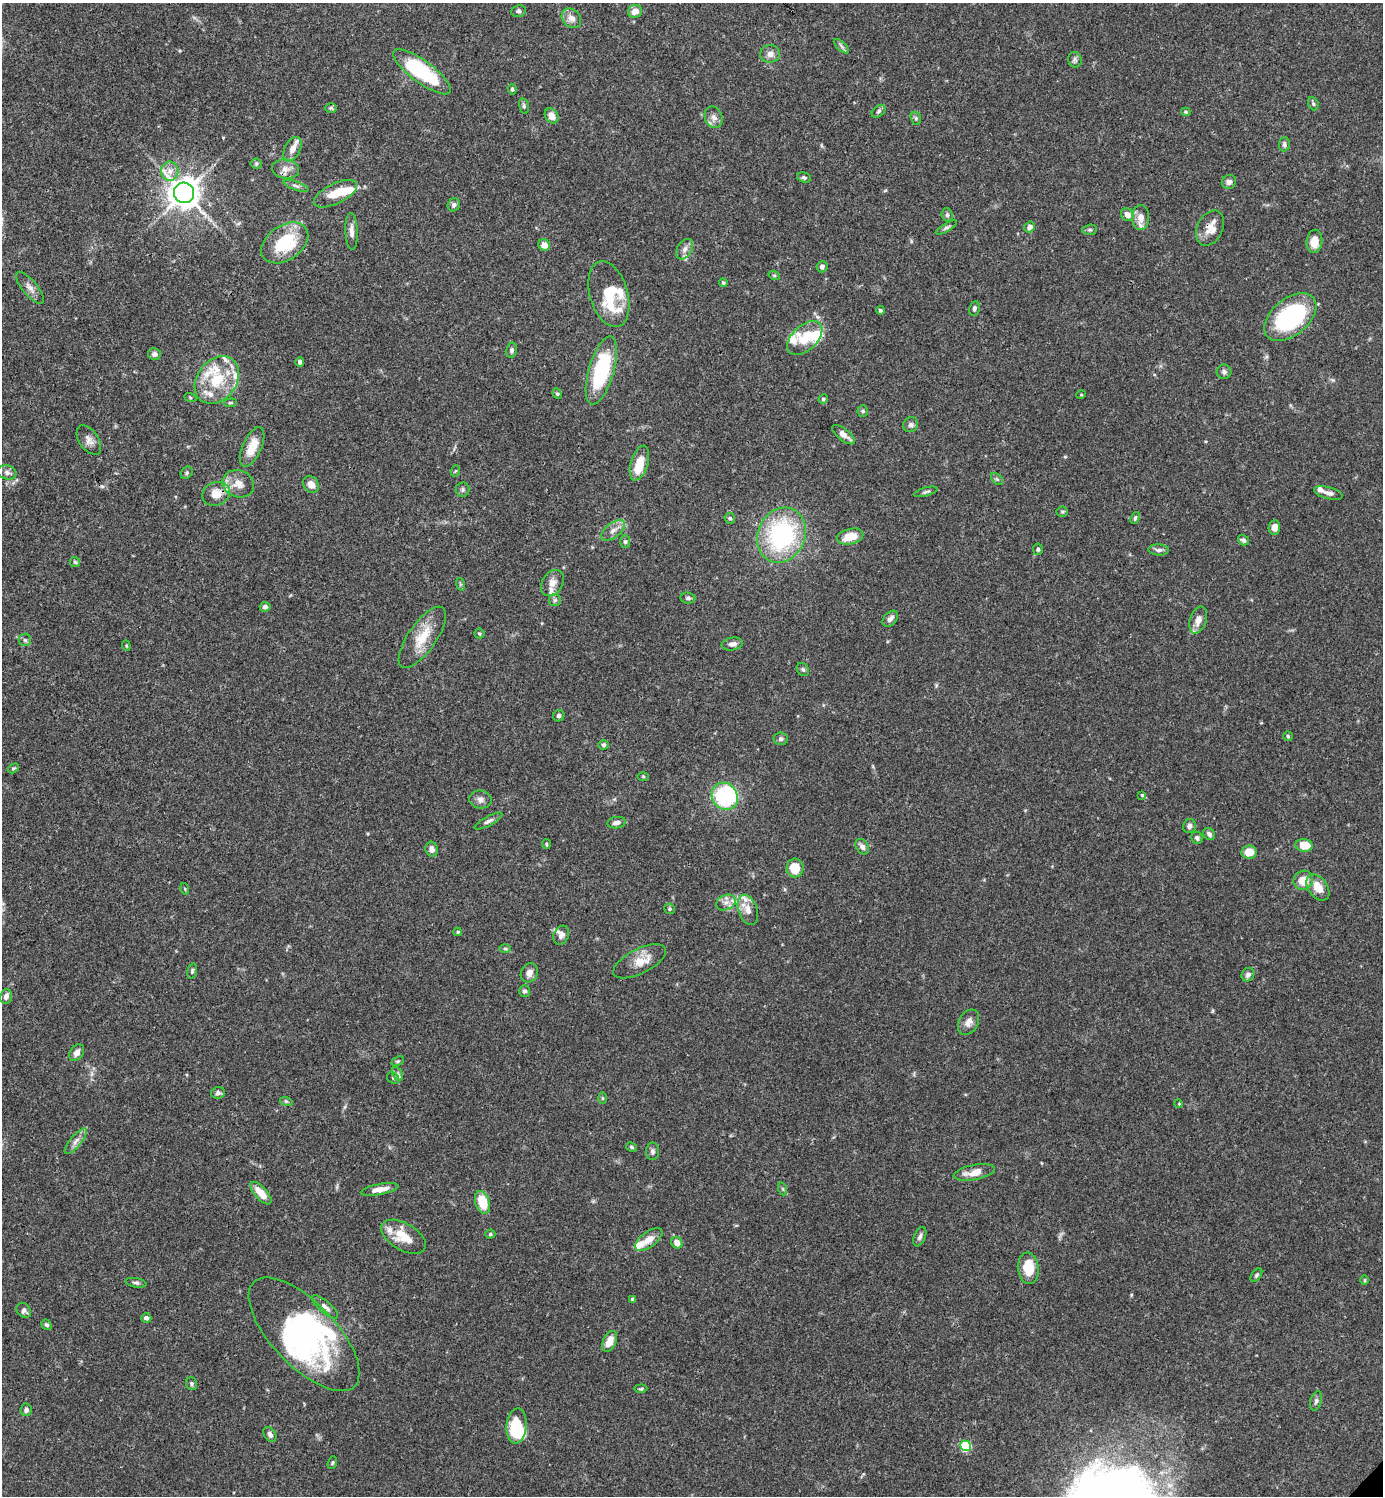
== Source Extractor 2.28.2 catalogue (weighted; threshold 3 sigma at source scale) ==
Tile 11 of 4 x 4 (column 3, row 3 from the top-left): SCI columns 3062-4442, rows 1495-2988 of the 5981 x 5981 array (HDU 1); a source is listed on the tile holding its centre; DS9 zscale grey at full resolution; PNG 1385 x 1498 px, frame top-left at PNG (2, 3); each listed source drawn as its Kron ellipse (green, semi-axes under 4 px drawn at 4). Shown black and unused: <1% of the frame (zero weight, under 3 of 4 exposures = <1% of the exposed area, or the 3 px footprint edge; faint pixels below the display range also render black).
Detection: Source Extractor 2.28.2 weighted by HDU 2 'WHT'; one run over the whole footprint, this tile lists its part. Background 0.066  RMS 0.0032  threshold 0.0144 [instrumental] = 3 sigma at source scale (4.5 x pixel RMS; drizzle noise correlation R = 1.50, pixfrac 1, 0.05/0.05 arcsec/px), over >= 5 px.
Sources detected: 205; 7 inside a brighter object's white glare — neither listed nor drawn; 22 inside a brighter listed object's ellipse — not listed separately; the other 176 listed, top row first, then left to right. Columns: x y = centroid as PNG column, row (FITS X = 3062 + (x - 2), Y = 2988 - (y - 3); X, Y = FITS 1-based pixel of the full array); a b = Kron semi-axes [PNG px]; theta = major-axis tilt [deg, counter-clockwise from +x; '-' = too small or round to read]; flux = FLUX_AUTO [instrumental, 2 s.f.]
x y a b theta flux
518 11 7 6 - 0.83
635 11 7 6 - 2.9
571 18 11 8 -46 2.2
841 46 9 4 -42 0.77
770 54 10 8 6 2
1075 60 8 6 -70 0.84
422 72 35 11 -36 28
512 89 5 3 - 0.55
1313 104 7 5 -68 0.6
524 106 8 4 -77 0.62
331 108 6 5 - 0.51
878 111 8 5 41 0.72
1186 112 4 3 - 0.43
552 116 8 6 -55 2.9
714 117 11 8 -68 1.7
916 118 7 5 -70 0.55
1284 144 7 5 86 0.82
292 149 13 7 63 2.4
256 164 5 5 - 0.47
285 169 14 9 -5 2.3
170 171 9 8 - 2.2
804 178 7 5 -18 0.6
1229 182 7 7 - 1.2
296 186 13 4 -19 0.99
184 193 10 10 - 460
336 194 23 10 26 7.1
454 205 7 6 - 0.93
947 215 6 5 - 0.67
1127 215 7 6 - 2.5
1141 218 12 8 89 2.7
946 227 12 4 30 0.73
1030 227 5 5 - 1.6
1210 228 19 12 63 3.8
1090 230 7 5 6 0.62
352 231 18 6 -88 2
1314 241 11 8 84 4.7
285 243 26 17 35 17
544 245 6 5 - 2.2
685 249 11 7 58 1.7
822 267 6 5 - 1.1
774 275 6 3 -18 0.39
723 283 4 4 - 0.44
30 288 20 7 -50 2.1
609 294 34 19 -73 12
974 308 7 5 79 0.76
880 310 4 4 - 0.8
1290 317 30 18 40 40
805 338 21 12 43 7.7
511 350 7 5 77 0.77
154 354 6 6 - 0.99
300 362 5 4 - 0.77
601 371 35 12 74 27
1224 372 7 7 - 0.93
217 380 26 19 52 13
557 394 5 4 - 0.46
1081 395 5 3 - 0.27
190 397 6 4 -20 0.38
823 399 5 4 - 0.55
230 403 6 4 6 0.46
863 411 5 5 - 0.49
911 425 8 7 - 0.86
844 435 14 5 -39 2.1
89 440 16 9 -55 2.1
252 447 21 9 66 6
639 463 18 8 73 6.1
455 471 6 3 70 0.37
7 472 9 7 -15 1.3
187 473 7 5 50 0.6
997 479 7 4 -44 0.58
238 484 16 13 -20 3.9
311 484 9 7 -49 2.6
463 490 7 7 - 0.77
926 492 12 4 15 0.68
1328 493 14 6 -14 1.6
216 494 14 11 22 4.7
1062 512 5 5 - 0.47
730 518 5 5 - 0.59
1135 518 6 4 67 0.65
1274 527 7 5 87 2.1
613 530 14 7 36 2.1
782 535 28 23 65 44
850 537 13 7 14 5.9
1243 540 6 4 -34 0.75
625 542 6 5 - 0.68
1038 549 6 5 - 0.63
1159 550 10 5 -3 1
75 562 5 5 - 0.46
552 583 14 10 56 2.6
460 584 6 4 -72 0.44
688 598 7 5 -7 0.77
555 600 6 6 - 0.71
265 607 5 5 - 0.96
890 619 9 6 48 1.5
1198 620 14 8 72 2.9
479 633 5 5 - 0.47
422 637 36 14 55 8.6
25 640 6 6 - 0.7
732 644 11 6 10 1.4
126 646 5 4 - 0.36
803 670 7 5 -56 0.65
559 716 6 5 - 0.7
1288 736 5 4 - 0.47
781 739 7 6 - 0.79
603 745 5 5 - 0.61
13 768 6 4 32 0.45
643 776 5 3 - 0.35
1142 795 4 3 - 0.56
725 796 14 12 -55 29
481 799 11 9 -5 1.6
488 821 15 4 28 1
616 823 9 5 8 1.6
1189 826 7 6 - 1.4
1209 834 7 5 -50 1
1197 838 6 5 - 0.7
546 844 5 4 - 0.4
1304 845 9 6 -6 5.8
862 847 8 6 -56 1.4
432 849 7 6 - 1.5
1249 852 8 6 8 4.6
795 868 9 8 - 6.2
1303 880 10 9 - 4.7
1318 887 14 9 -56 4.5
185 889 6 3 -73 0.35
726 902 10 7 26 1.9
669 909 5 5 - 0.58
748 910 16 9 -70 3
458 932 4 4 - 0.45
561 935 10 7 66 1.4
505 949 6 4 -2 0.42
640 961 29 12 27 4.9
192 971 8 4 76 0.58
529 973 10 8 59 1.7
1248 975 7 6 - 1
525 991 6 5 - 0.79
6 997 7 6 - 1.5
968 1022 13 9 60 2.3
77 1053 9 6 55 1.8
398 1061 6 4 25 0.47
397 1074 7 4 -65 0.85
393 1078 6 5 - 0.68
218 1093 7 5 7 0.95
603 1098 6 4 -89 0.4
286 1101 6 4 -18 0.43
1179 1104 4 3 - 0.27
76 1141 16 5 50 1.9
632 1147 6 4 -29 0.52
652 1151 9 6 89 1
974 1172 21 7 11 4
379 1189 19 5 11 3.1
783 1189 6 4 -72 0.49
261 1193 14 6 -48 5.1
482 1202 11 7 -72 8.1
490 1234 5 4 - 0.49
403 1237 24 13 -30 7.3
920 1237 10 5 67 1.1
649 1239 16 7 37 3.3
677 1243 6 5 - 2.5
1028 1268 16 10 -84 7.5
1256 1275 7 4 53 0.58
1365 1280 5 3 - 0.36
136 1283 10 4 -9 0.76
633 1299 4 4 - 0.88
325 1307 16 6 -40 1.6
24 1310 8 6 -45 1.1
146 1318 5 4 - 1.1
47 1325 5 4 - 0.79
304 1334 72 32 -46 55
610 1341 11 6 66 4.1
192 1384 6 5 - 0.63
641 1389 6 4 4 0.51
1316 1401 10 5 74 0.83
26 1410 6 5 - 1.1
516 1426 17 10 85 13
270 1434 8 5 -56 1.1
965 1446 5 5 - 21
332 1463 7 4 71 0.44
Overlapping masked pixels (flux is a lower limit): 2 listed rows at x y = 1210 228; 216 494